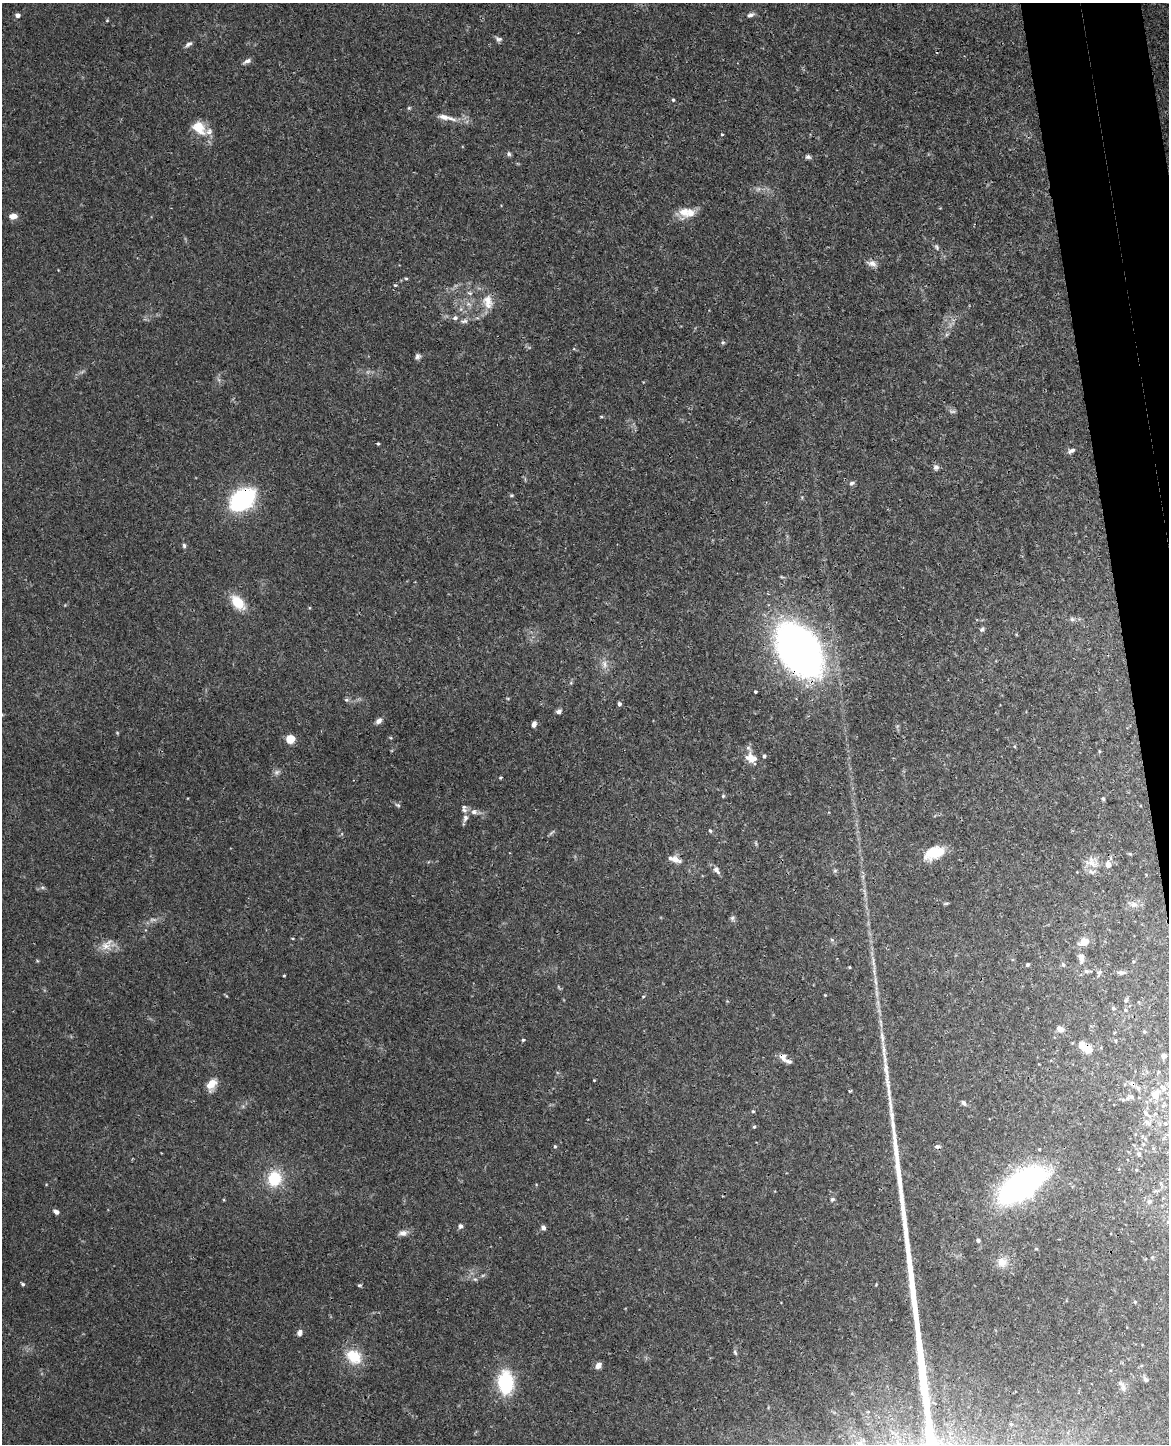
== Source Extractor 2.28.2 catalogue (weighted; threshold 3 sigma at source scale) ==
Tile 6 of 4 x 3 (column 2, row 2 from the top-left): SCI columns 1225-2391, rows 1585-3026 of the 4785 x 4718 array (HDU 1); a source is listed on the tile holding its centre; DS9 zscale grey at full resolution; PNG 1171 x 1446 px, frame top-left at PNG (2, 3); no overlay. Shown black and unused: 4% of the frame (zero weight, under 3 of 4 exposures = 6% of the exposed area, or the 3 px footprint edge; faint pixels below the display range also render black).
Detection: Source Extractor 2.28.2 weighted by HDU 2 'WHT'; one run over the whole footprint, this tile lists its part. Background 0.0427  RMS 0.003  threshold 0.0134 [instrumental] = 3 sigma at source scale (4.5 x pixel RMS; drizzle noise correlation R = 1.50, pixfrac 1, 0.05/0.05 arcsec/px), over >= 5 px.
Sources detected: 140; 3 too faint to see at this stretch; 1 cosmic-ray / hot-pixel residue — not listed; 7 inside a brighter listed object's ellipse — not listed separately; the other 129 listed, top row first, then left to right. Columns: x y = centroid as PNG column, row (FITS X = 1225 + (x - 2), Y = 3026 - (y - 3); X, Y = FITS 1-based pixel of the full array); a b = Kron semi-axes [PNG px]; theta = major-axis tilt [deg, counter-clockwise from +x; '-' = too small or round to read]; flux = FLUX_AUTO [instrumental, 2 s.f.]
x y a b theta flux
18 15 5 4 - 1.1
750 15 9 5 20 0.96
107 21 5 3 - 0.27
498 39 9 6 -29 0.83
188 44 9 5 30 0.95
247 61 11 5 24 0.96
673 100 4 3 - 0.41
409 108 5 4 - 0.39
444 117 16 8 -11 2.3
199 128 21 14 -47 5.6
722 134 4 3 - 0.27
509 154 7 5 -74 0.56
808 157 7 5 -1 0.71
684 212 13 12 - 3.5
13 216 9 6 7 1.8
937 247 9 5 -60 0.7
872 263 13 8 -15 1.6
406 278 6 4 -1 0.34
395 285 4 4 - 0.33
470 293 7 5 -20 0.7
488 302 22 13 -77 4.7
455 318 7 6 - 0.84
464 321 11 5 8 1
723 342 6 5 - 0.46
418 356 7 7 - 0.82
601 417 5 3 - 0.3
378 444 3 3 - 0.36
1071 451 10 5 27 1
936 467 8 7 - 0.92
852 483 7 5 11 0.75
511 495 6 3 0 0.35
242 500 24 16 38 35
184 545 5 5 - 0.58
238 602 18 11 -47 6.7
1072 619 6 6 - 0.59
982 629 6 5 - 0.69
799 650 50 33 -56 150
604 664 12 5 -85 1.5
755 692 3 3 - 0.38
346 700 6 4 0 0.48
619 704 4 4 - 0.89
559 711 6 5 - 0.85
379 721 9 5 40 1.2
534 724 6 4 68 1.2
290 739 5 5 - 8.9
764 756 4 4 - 0.56
751 758 12 9 -32 4.3
277 772 9 6 27 0.88
500 778 4 4 - 0.36
723 796 5 5 - 0.35
1103 799 4 3 - 0.46
398 805 6 4 -42 0.48
464 807 8 7 - 0.93
474 812 8 7 - 1.2
465 818 11 7 72 1.4
710 831 5 4 - 0.4
934 852 23 13 19 7.9
675 859 12 7 -25 2.3
1092 863 20 10 -43 3.4
1108 865 7 6 - 1.9
716 870 11 7 -59 1.3
946 903 7 3 9 0.37
1134 904 12 8 0 2.2
732 918 6 6 - 0.63
292 938 5 3 - 0.24
1084 942 13 9 24 3.4
105 946 16 11 -17 3.2
1081 958 15 8 -87 2.2
37 961 4 4 - 0.32
1027 964 4 4 - 0.55
1063 964 7 4 -62 0.51
849 967 4 3 - 0.26
1099 972 7 5 4 0.72
1121 973 11 5 -2 0.99
284 975 3 3 - 0.27
875 982 14 3 -76 1
825 995 3 3 - 0.23
643 996 4 4 - 0.33
1126 1001 7 4 62 0.51
1113 1008 5 4 - 0.44
1125 1010 4 4 - 0.33
1060 1029 8 6 -21 1.7
1144 1031 4 4 - 0.45
523 1040 3 3 - 0.42
1081 1045 9 7 77 2.5
884 1050 17 4 -88 1.9
1090 1050 8 6 44 1.3
1163 1056 4 4 - 2.2
782 1057 11 8 -53 1.7
211 1084 14 9 55 3.6
1138 1088 6 5 - 0.69
1163 1089 11 5 -41 1.2
850 1091 3 3 - 0.33
1155 1094 7 7 - 3.7
1127 1098 9 5 49 0.94
964 1103 7 5 -55 0.79
1163 1106 6 4 47 0.48
753 1111 4 4 - 0.33
1146 1113 9 5 -58 0.83
1147 1122 11 6 -28 1.1
1165 1124 5 5 - 0.49
754 1127 4 4 - 0.38
1143 1144 5 4 - 0.46
555 1146 5 4 - 0.36
937 1146 8 5 5 0.65
1139 1154 7 6 - 0.81
274 1178 18 16 85 9.4
1161 1183 6 4 -89 0.52
1021 1185 39 18 35 99
832 1199 6 5 - 0.6
1149 1201 7 7 - 1.1
56 1212 6 5 - 1.1
460 1226 6 5 - 0.8
543 1228 6 5 - 0.97
403 1233 10 7 3 1.6
978 1240 4 3 - 0.8
1036 1249 5 3 - 0.31
1002 1262 13 12 - 2.9
23 1284 5 4 - 0.51
360 1285 6 4 0 0.39
1135 1302 4 4 - 0.31
300 1333 7 6 - 1.2
735 1352 8 4 -63 0.51
354 1357 21 17 -38 7.8
598 1365 7 5 55 1.7
1146 1379 6 5 - 0.77
506 1382 16 10 -88 27
1122 1387 17 6 -62 1.3
1011 1424 3 3 - 0.33
Overlapping masked pixels (flux is a lower limit): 3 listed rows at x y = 242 500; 799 650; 782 1057
Unlisted compact peaks at least as high as the median listed source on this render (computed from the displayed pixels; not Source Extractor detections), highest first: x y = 594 1080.